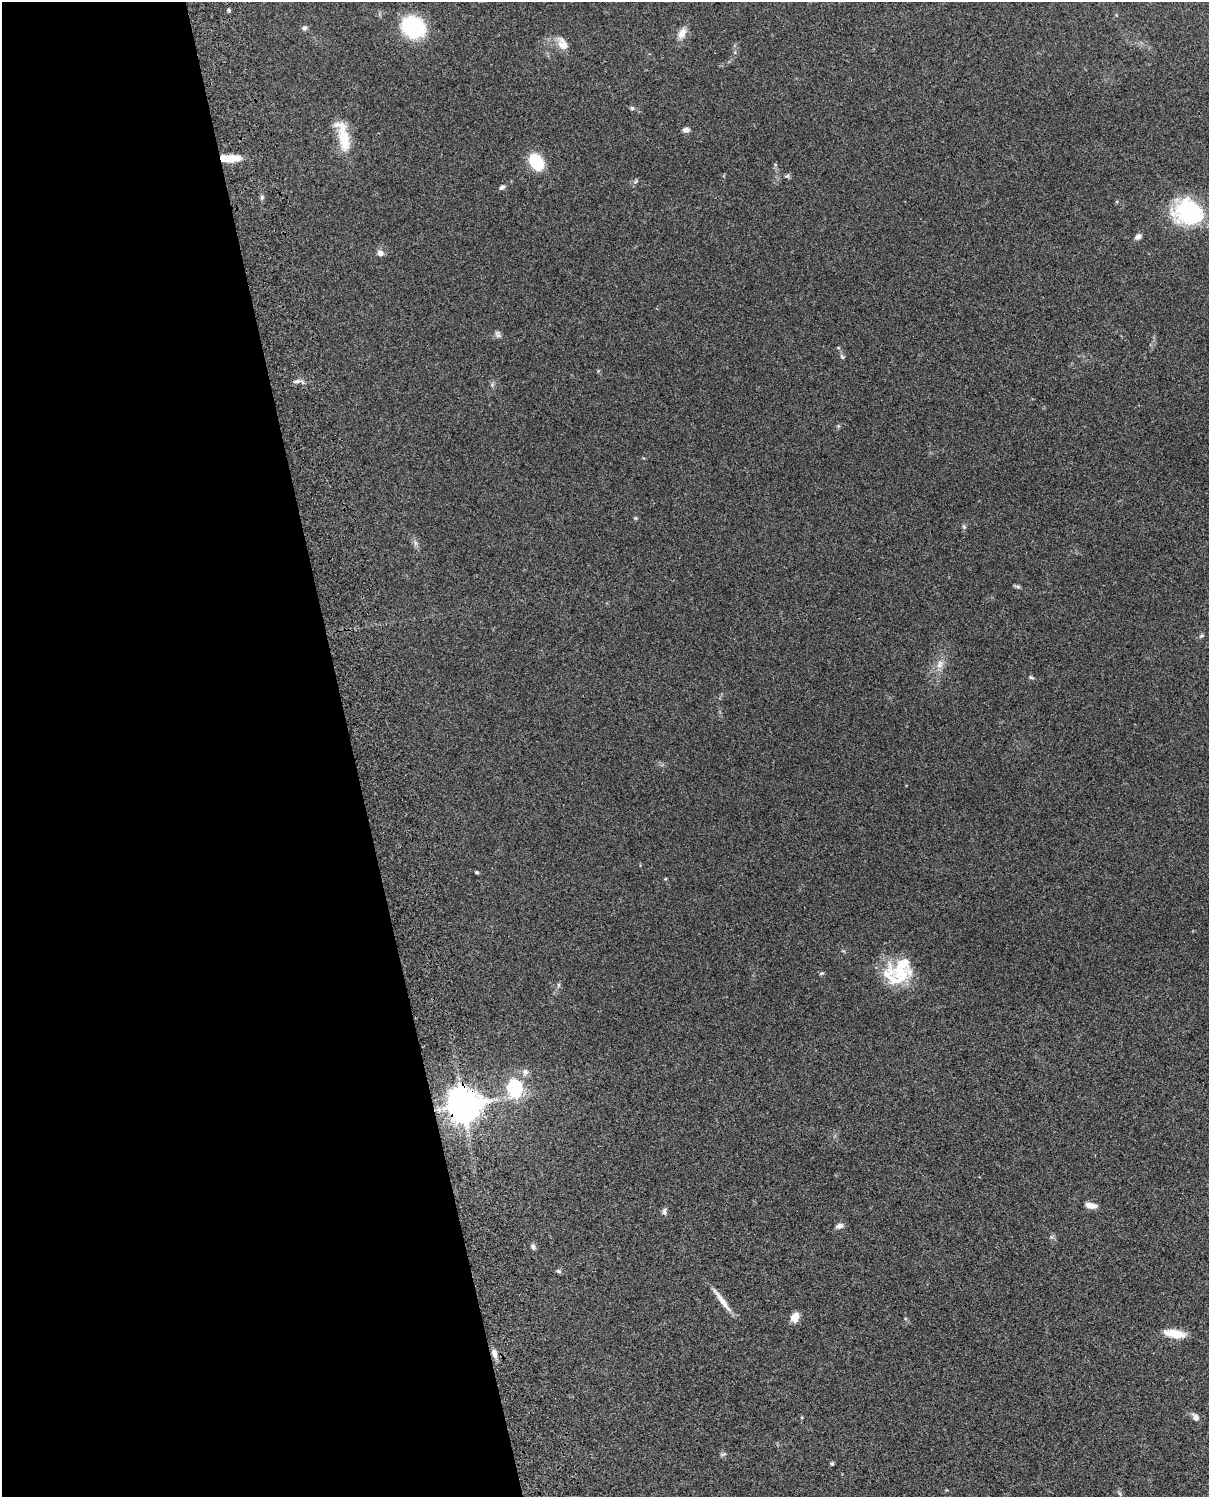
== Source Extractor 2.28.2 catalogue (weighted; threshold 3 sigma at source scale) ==
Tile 5 of 4 x 3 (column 1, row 2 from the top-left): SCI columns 140-1346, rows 1772-3266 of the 5086 x 4924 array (HDU 1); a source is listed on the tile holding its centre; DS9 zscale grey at full resolution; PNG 1211 x 1499 px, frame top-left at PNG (2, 2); no overlay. Shown black and unused: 29% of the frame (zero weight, under 3 of 4 exposures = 6% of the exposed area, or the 3 px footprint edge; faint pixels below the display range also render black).
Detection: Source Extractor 2.28.2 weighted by HDU 2 'WHT'; one run over the whole footprint, this tile lists its part. Background 0.101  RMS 0.0064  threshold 0.0288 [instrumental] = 3 sigma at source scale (4.5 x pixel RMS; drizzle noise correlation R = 1.50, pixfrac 1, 0.05/0.05 arcsec/px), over >= 5 px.
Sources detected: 48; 1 inside a brighter listed object's ellipse — not listed separately; the other 47 listed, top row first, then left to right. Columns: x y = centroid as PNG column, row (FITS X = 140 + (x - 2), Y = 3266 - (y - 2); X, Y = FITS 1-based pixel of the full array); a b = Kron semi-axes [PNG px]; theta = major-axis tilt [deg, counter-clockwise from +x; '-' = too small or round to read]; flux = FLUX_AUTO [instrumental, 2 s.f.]
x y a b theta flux
229 10 5 4 - 0.97
413 27 16 13 -30 74
304 28 7 6 - 1.6
682 33 15 9 66 5.3
563 45 16 11 -35 6.4
632 108 5 5 - 1
686 130 7 5 -1 2.8
343 136 42 13 -75 18
230 158 21 7 0 13
536 162 16 11 -52 26
787 176 7 5 2 1.2
636 181 6 4 46 1
502 187 8 5 42 1.6
262 197 7 5 -90 1.3
1188 212 36 29 -18 49
1138 236 8 6 38 2.7
380 253 7 6 - 3.2
498 334 10 6 -53 1.7
842 357 8 4 -54 1
297 381 10 5 13 2
636 518 6 4 -71 0.69
964 527 6 4 -45 0.91
415 543 7 4 -72 1.5
1018 587 8 4 -19 1.1
1201 636 7 4 30 0.98
940 664 14 8 73 4.7
1031 677 6 4 -28 0.98
477 872 5 4 - 0.83
665 879 4 3 - 0.6
900 972 38 24 15 32
821 973 7 4 19 0.81
559 985 6 4 89 0.97
525 1072 10 9 - 2.7
515 1088 7 6 - 130
463 1106 12 10 61 1100
1091 1205 14 6 -10 4.6
664 1212 9 6 -81 1.8
839 1226 9 6 14 2.6
533 1247 8 6 -67 1.6
559 1271 7 5 -27 1.1
722 1300 38 6 -53 7.2
795 1317 11 8 62 6.2
1175 1334 24 8 -9 11
494 1353 12 6 -77 4
1196 1417 9 6 -53 3.1
723 1454 8 3 13 0.95
832 1464 5 5 - 0.87
Overlapping masked pixels (flux is a lower limit): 2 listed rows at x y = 230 158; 463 1106